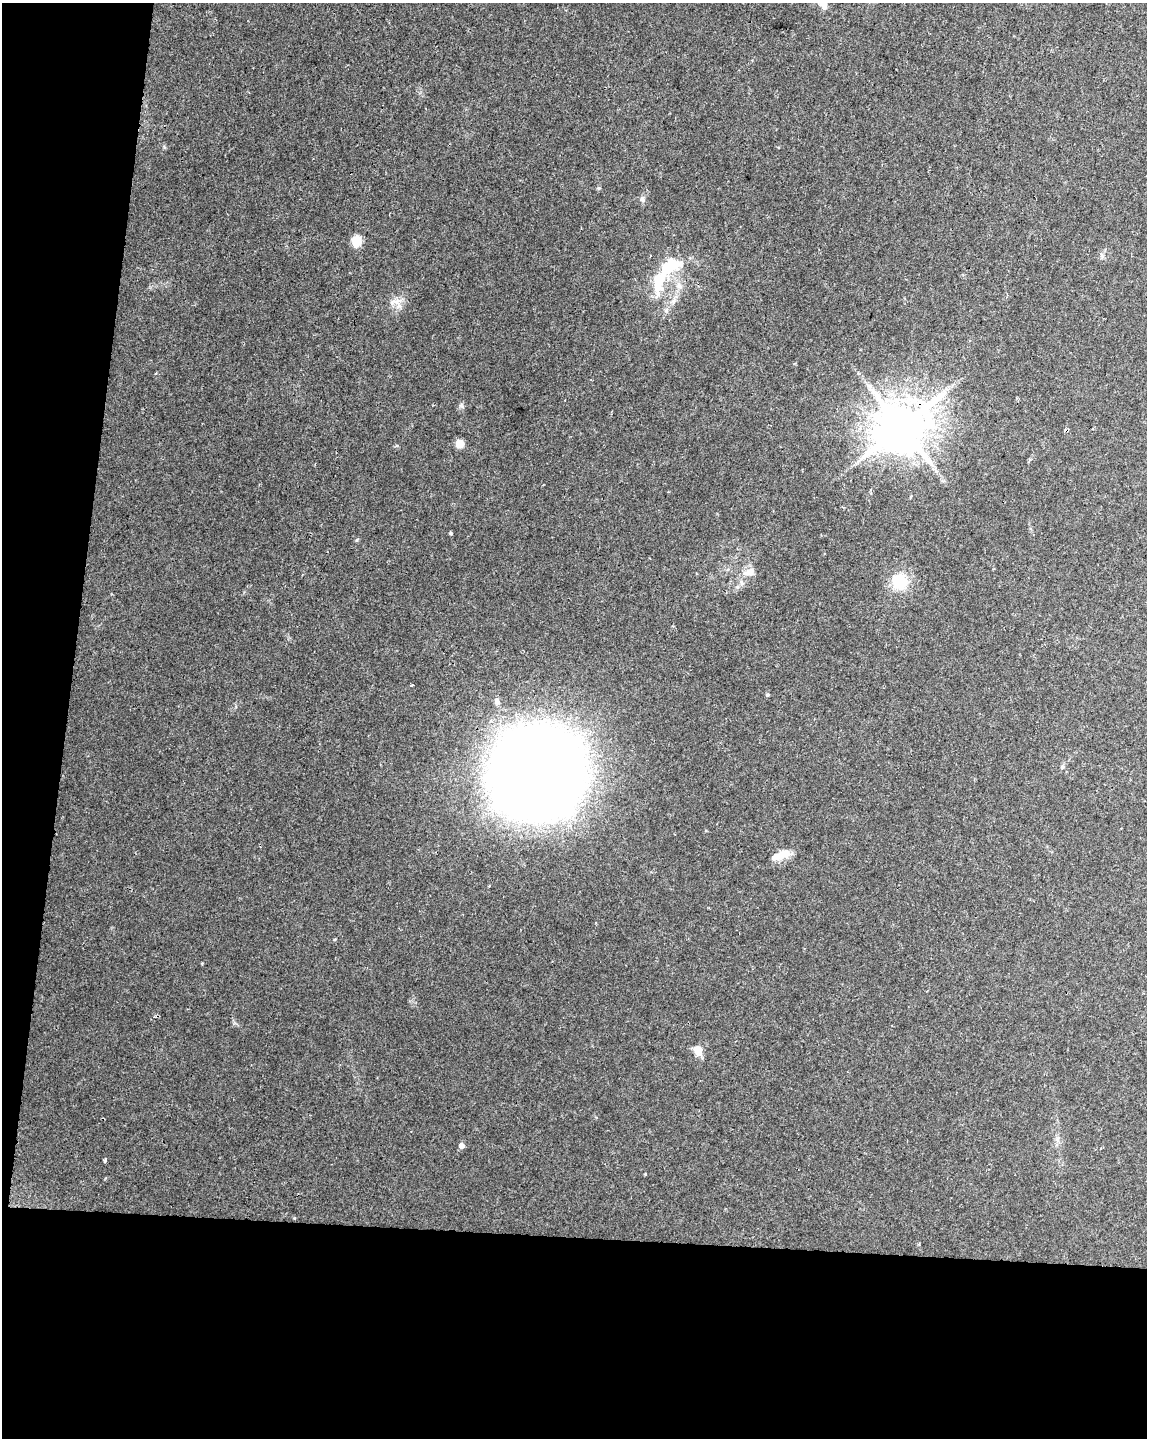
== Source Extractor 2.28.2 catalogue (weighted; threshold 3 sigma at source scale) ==
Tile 9 of 4 x 3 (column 1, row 3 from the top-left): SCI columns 1-1145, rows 227-1662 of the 4587 x 4817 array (HDU 1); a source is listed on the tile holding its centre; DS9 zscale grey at full resolution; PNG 1149 x 1440 px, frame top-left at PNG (2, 3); no overlay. Shown black and unused: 20% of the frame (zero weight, under 2 of 3 exposures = <1% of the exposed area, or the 3 px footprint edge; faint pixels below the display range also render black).
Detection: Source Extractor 2.28.2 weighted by HDU 2 'WHT'; one run over the whole footprint, this tile lists its part. Background 0.0309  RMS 0.0044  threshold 0.0199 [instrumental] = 3 sigma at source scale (4.5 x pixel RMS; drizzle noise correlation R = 1.50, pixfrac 1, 0.0396/0.0396 arcsec/px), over >= 5 px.
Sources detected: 25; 2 inside a brighter object's white glare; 2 cosmic-ray / hot-pixel residue — not listed; the other 21 listed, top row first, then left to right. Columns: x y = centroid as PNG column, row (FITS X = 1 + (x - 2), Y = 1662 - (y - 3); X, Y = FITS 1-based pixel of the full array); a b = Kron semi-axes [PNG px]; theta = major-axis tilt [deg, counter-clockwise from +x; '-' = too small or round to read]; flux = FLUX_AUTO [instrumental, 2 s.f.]
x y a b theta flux
823 3 16 8 -54 3.8
599 188 5 5 - 0.6
642 199 8 6 -84 1.3
356 241 8 7 - 11
672 264 7 5 -16 25
679 286 10 8 -37 2.5
392 302 9 5 66 1.6
901 427 15 13 34 2100
460 443 7 7 - 4.8
451 533 3 3 - 1.2
749 572 16 10 17 3.9
899 582 12 11 - 19
741 583 8 6 -76 1.6
767 695 5 4 - 0.62
497 701 9 7 -62 1.5
1062 767 6 5 - 0.75
536 773 41 39 70 3100
780 855 26 9 21 6.1
698 1051 10 8 -80 5.3
461 1145 5 5 - 2.9
105 1160 5 3 - 0.7
Overlapping masked pixels (flux is a lower limit): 1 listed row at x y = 901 427
Isophote crosses this tile's border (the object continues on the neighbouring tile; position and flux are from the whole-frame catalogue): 1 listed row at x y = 823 3
Unlisted compact peaks at least as high as the median listed source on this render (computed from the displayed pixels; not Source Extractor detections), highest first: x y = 462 406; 357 540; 164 147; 645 1174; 335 939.